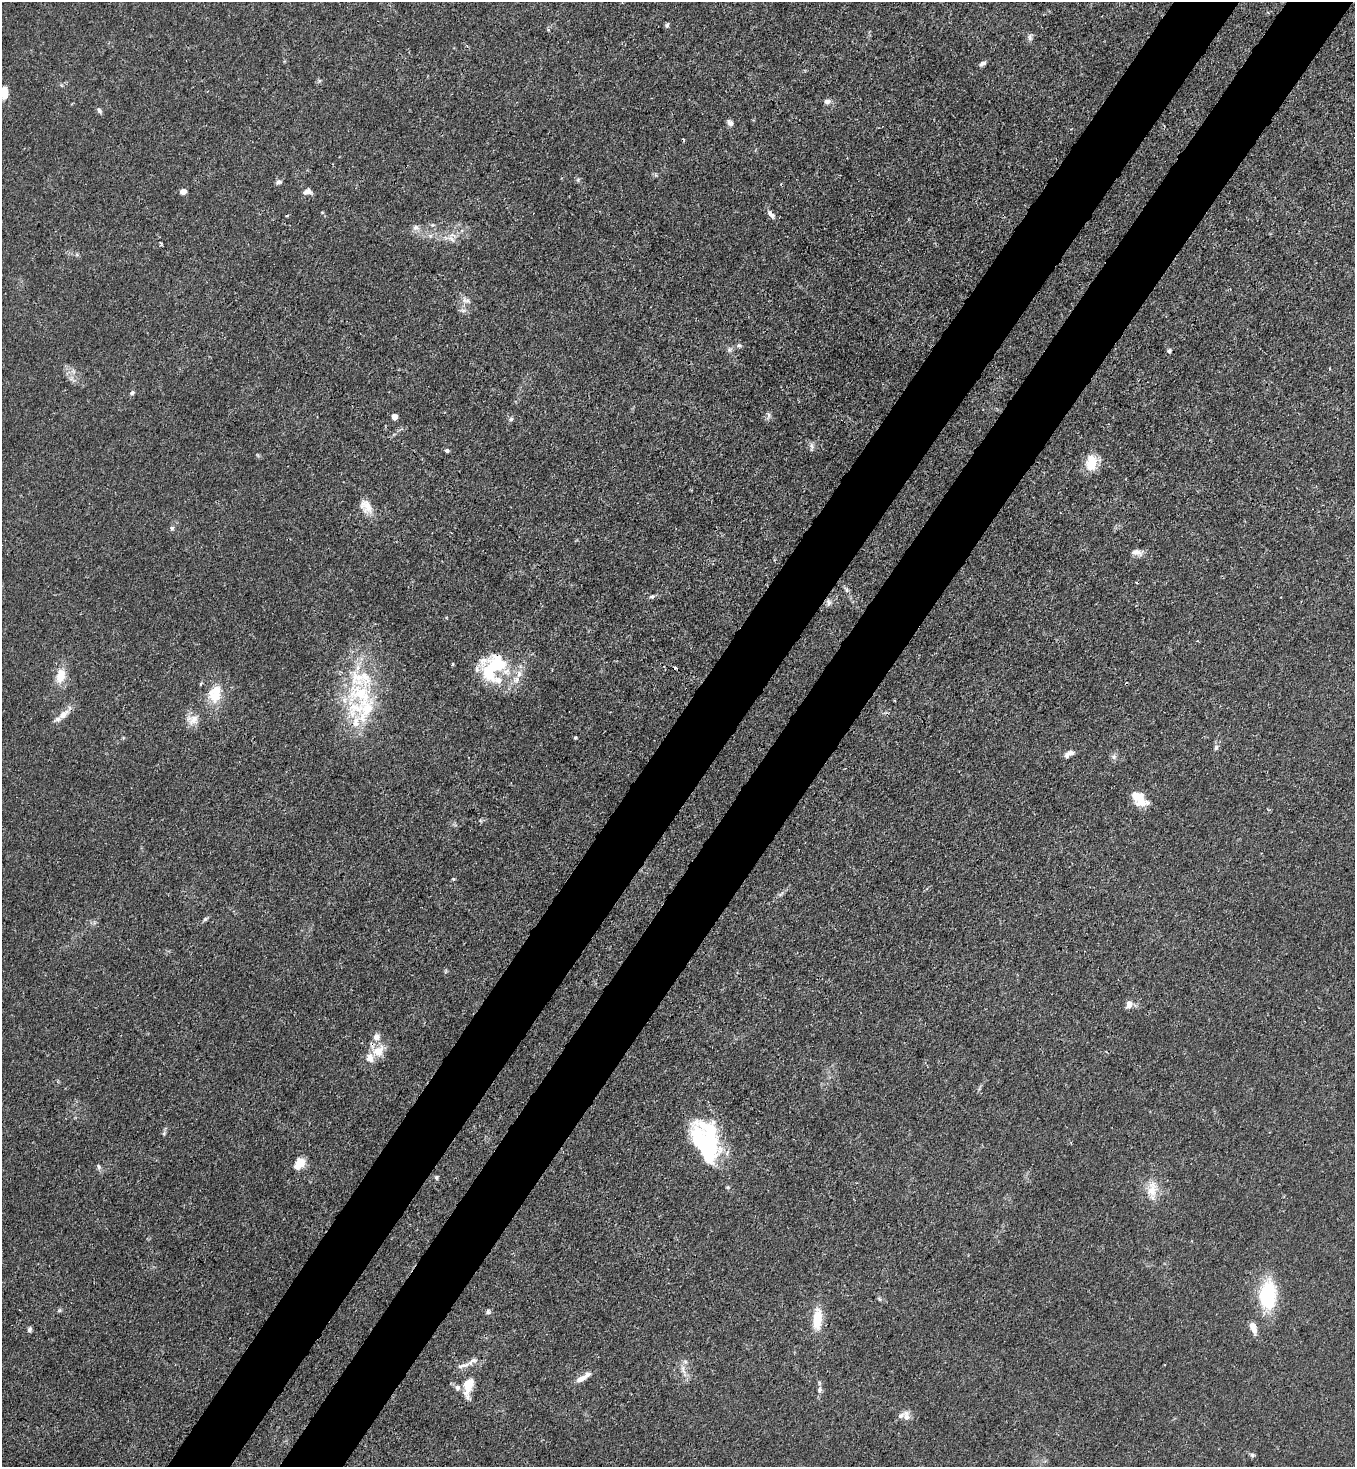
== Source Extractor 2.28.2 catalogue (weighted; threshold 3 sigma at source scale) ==
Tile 10 of 4 x 4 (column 2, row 3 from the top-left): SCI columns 1717-3069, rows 1525-2989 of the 6000 x 5977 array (HDU 1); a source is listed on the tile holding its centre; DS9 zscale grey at full resolution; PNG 1357 x 1469 px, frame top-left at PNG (2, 2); no overlay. Shown black and unused: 10% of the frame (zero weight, under 3 of 4 exposures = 7% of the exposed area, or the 3 px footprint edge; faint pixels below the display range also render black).
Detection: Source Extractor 2.28.2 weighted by HDU 2 'WHT'; one run over the whole footprint, this tile lists its part. Background 0.0193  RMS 0.0026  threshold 0.0116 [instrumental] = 3 sigma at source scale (4.5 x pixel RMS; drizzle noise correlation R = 1.50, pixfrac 1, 0.05/0.05 arcsec/px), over >= 5 px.
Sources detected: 96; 5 inside a brighter object's white glare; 5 cosmic-ray / hot-pixel residue — not listed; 16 inside a brighter listed object's ellipse — not listed separately; the other 70 listed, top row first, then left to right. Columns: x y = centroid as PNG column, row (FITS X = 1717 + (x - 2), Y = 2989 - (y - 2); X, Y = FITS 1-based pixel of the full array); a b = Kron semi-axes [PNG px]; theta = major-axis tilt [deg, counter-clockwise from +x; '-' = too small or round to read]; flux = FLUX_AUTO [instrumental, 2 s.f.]
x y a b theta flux
667 25 7 5 70 0.49
1030 37 9 6 -85 0.79
982 64 8 5 28 0.78
4 93 14 7 89 2.8
827 101 8 6 16 1.2
99 111 8 5 -61 0.63
730 123 9 6 -48 0.92
578 180 6 4 -73 0.43
278 182 8 6 23 0.77
307 191 11 7 10 1.2
183 192 5 4 - 3.4
771 215 13 7 -55 1.2
416 228 10 8 -8 1.2
451 239 14 5 -37 1.3
464 300 8 7 - 1.1
463 311 7 4 0 0.61
739 345 7 6 - 0.66
1169 351 7 5 74 0.54
1330 369 4 2 - 0.25
73 371 7 5 -45 0.73
132 393 7 5 48 0.59
768 416 11 4 85 0.69
394 417 5 4 - 2.6
511 419 6 5 - 0.56
812 446 10 5 -55 0.79
447 451 5 4 - 0.69
1091 463 18 12 83 5.9
366 507 21 13 -53 3.3
172 528 7 5 85 0.49
1136 552 14 8 -14 1.5
846 590 9 5 -65 0.63
652 596 8 5 23 0.57
829 603 9 6 88 0.86
488 674 36 17 -64 10
60 676 19 12 75 4.4
516 680 11 9 30 1.9
201 684 5 3 - 0.37
215 694 24 16 75 6.9
364 708 50 39 2 21
63 714 23 8 40 2.7
193 720 17 14 32 2.9
575 737 3 3 - 0.54
1216 747 8 5 75 0.65
1071 753 10 6 6 1.1
1113 757 7 7 - 0.81
1141 801 14 11 22 3.5
453 879 5 4 - 0.27
205 919 6 5 - 0.44
1129 1004 11 7 72 1.5
378 1051 19 14 35 4.2
710 1130 50 28 -53 16
164 1133 7 4 46 0.43
299 1164 13 9 49 3.7
99 1167 8 5 -83 0.56
436 1177 5 5 - 0.48
1152 1191 19 15 59 4.4
1268 1295 32 19 88 16
879 1299 6 5 - 0.4
60 1310 7 5 36 0.41
488 1312 7 6 - 0.55
817 1319 25 11 86 6.3
1253 1328 16 7 -71 2.4
29 1329 6 5 - 0.65
472 1361 19 7 31 1.8
683 1369 14 5 -76 1.5
581 1379 13 7 25 2
468 1386 22 10 78 5.4
819 1390 9 6 78 0.89
906 1416 14 9 -82 1.7
1252 1455 7 5 -21 0.5
Isophote crosses this tile's border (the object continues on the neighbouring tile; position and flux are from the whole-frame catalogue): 1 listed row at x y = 4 93